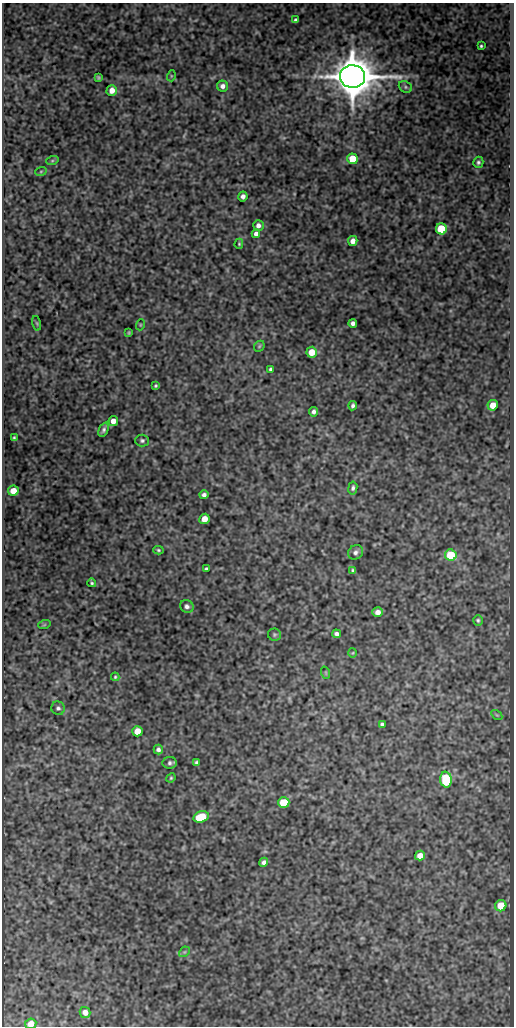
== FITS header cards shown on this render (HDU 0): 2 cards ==
NAXIS1  =                  512
NAXIS2  =                 1024

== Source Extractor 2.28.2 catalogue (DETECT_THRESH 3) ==
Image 512 x 1024 px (HDU 0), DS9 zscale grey, 1 PNG px = 1 image px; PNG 516 x 1028 px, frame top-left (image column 1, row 1024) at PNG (2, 3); each listed source drawn as its Kron ellipse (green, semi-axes under 4 px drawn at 4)
Background 335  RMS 0.83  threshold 2.49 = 3 sigma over >= 5 px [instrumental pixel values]
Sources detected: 69; all 69 listed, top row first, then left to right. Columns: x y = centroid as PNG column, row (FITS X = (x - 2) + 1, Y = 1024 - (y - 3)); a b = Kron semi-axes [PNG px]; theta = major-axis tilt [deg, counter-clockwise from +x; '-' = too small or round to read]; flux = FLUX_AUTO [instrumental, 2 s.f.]
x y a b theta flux
295 20 4 3 - 110
481 46 3 3 - 73
171 76 5 3 - 54
98 77 4 3 - 70
352 77 12 11 - 200000
223 86 5 5 - 230
405 87 7 5 -22 110
112 90 5 5 - 430
353 159 5 5 - 1600
52 161 6 4 19 80
478 162 5 5 - 120
41 171 6 3 20 63
243 196 5 4 - 200
258 225 5 5 - 220
441 229 5 5 - 2800
256 234 4 4 - 210
353 241 5 4 - 350
239 244 5 4 - 62
37 323 7 3 -76 55
353 323 4 4 - 170
140 325 5 3 - 52
129 333 4 3 - 59
259 346 6 4 47 71
312 352 5 5 - 870
270 369 4 3 - 100
156 386 4 4 - 81
493 405 5 5 - 760
353 406 5 4 - 140
314 412 5 4 - 170
113 421 5 4 - 370
104 430 8 4 67 150
14 438 3 3 - 72
142 441 7 6 - 130
353 488 6 4 82 130
13 491 5 5 - 630
204 495 4 4 - 170
204 519 5 5 - 620
158 550 5 4 - 79
356 552 8 7 - 190
451 555 6 5 - 2400
206 569 4 3 - 80
353 570 4 4 - 84
92 583 4 3 - 70
187 606 7 6 - 180
378 612 5 4 - 310
478 620 5 4 - 93
44 625 6 4 19 58
336 634 4 4 - 170
274 635 7 6 - 99
353 653 5 3 - 47
326 673 6 4 -72 59
115 677 4 3 - 67
58 708 7 6 - 150
497 715 6 4 -33 57
382 724 4 4 - 110
137 731 5 5 - 670
158 749 5 4 - 160
196 762 4 4 - 110
170 763 7 5 6 140
171 778 5 4 - 67
446 780 8 5 -86 3700
284 802 6 5 - 1900
201 817 8 5 18 1900
420 856 5 5 - 540
264 862 5 4 - 190
501 906 6 5 - 1100
184 952 6 4 43 74
85 1012 5 5 - 330
31 1024 6 5 - 600
At the frame edge (FLAGS 8, measured only in part): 1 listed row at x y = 31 1024